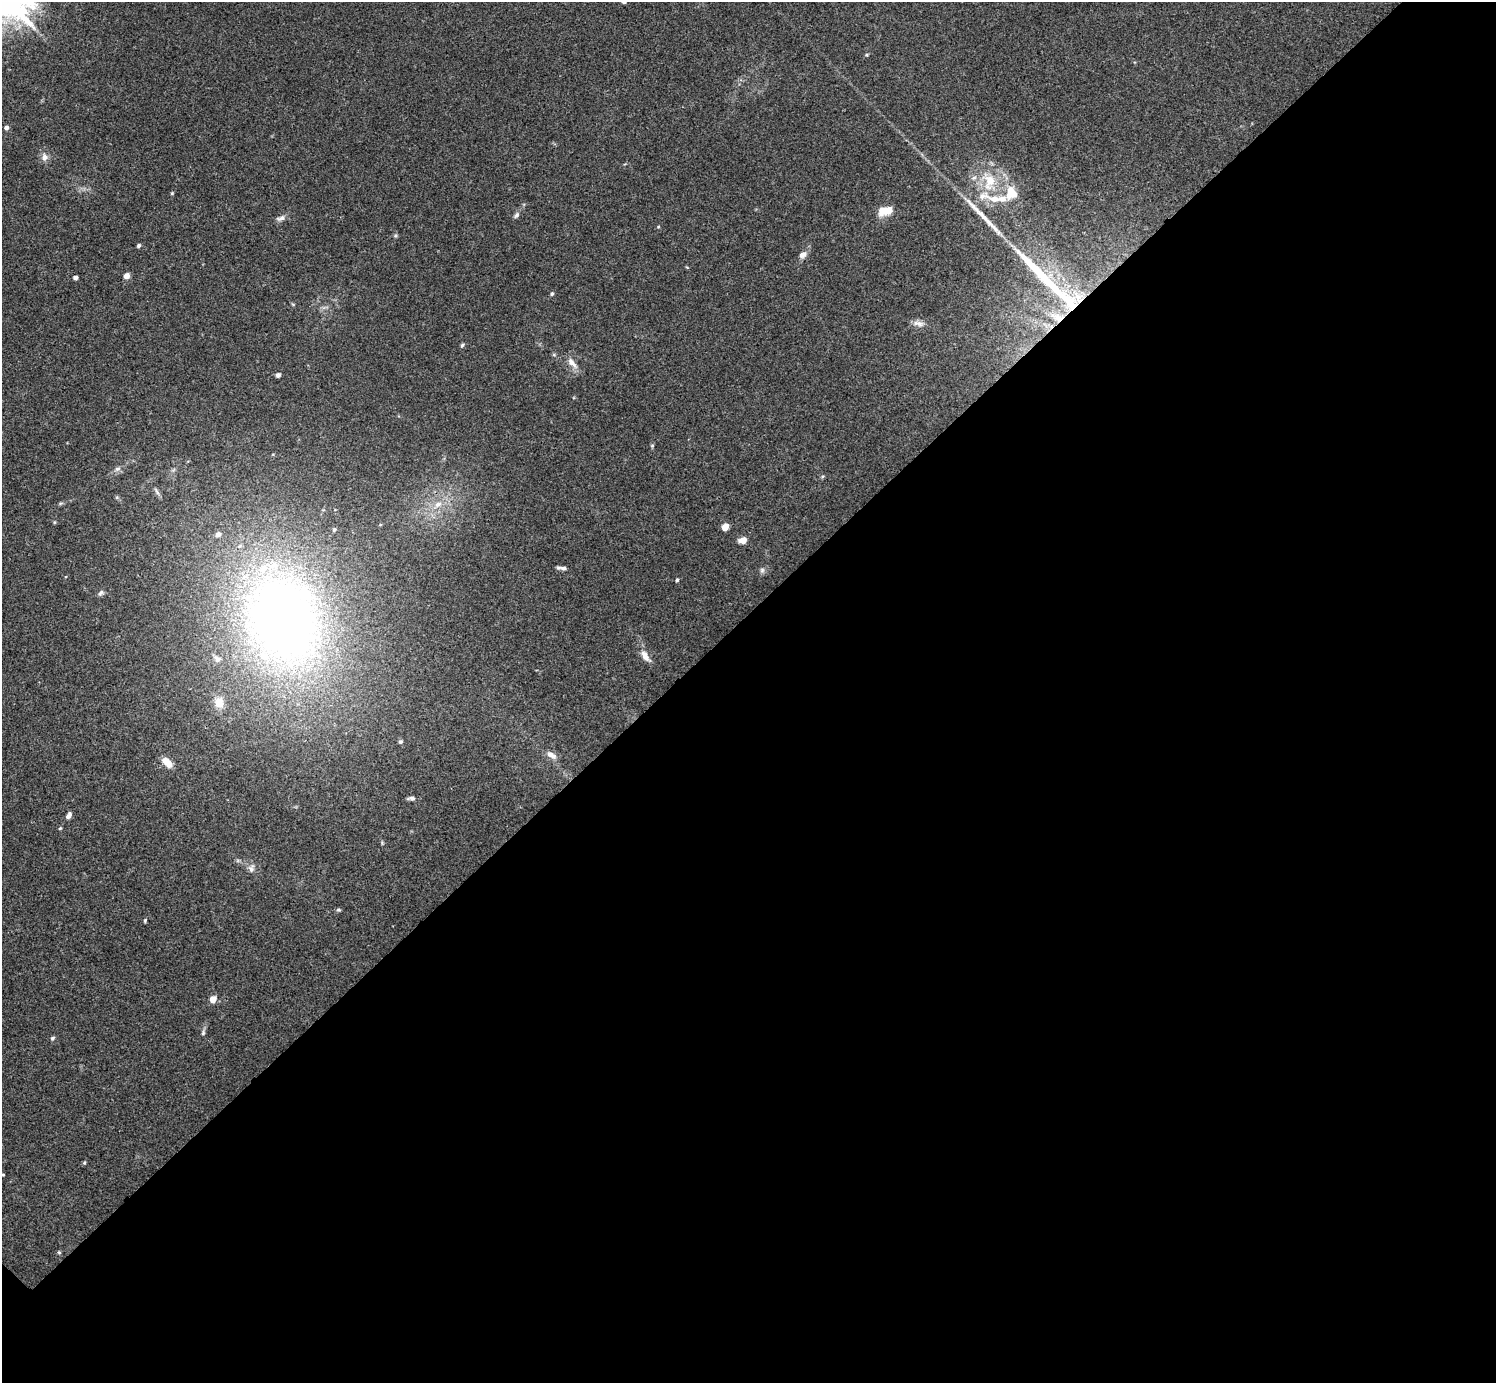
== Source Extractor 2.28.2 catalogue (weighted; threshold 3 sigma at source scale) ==
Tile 12 of 4 x 4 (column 4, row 3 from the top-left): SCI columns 4484-5977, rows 1540-2920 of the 5984 x 5984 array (HDU 1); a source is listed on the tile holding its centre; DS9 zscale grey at full resolution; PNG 1498 x 1385 px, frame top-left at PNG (2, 2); no overlay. Shown black and unused: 55% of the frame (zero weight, under 3 of 4 exposures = <1% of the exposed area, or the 3 px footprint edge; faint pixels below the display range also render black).
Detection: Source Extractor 2.28.2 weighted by HDU 2 'WHT'; one run over the whole footprint, this tile lists its part. Background 0.0342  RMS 0.0047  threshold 0.0212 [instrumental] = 3 sigma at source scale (4.5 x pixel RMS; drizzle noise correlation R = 1.50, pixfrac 1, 0.05/0.05 arcsec/px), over >= 5 px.
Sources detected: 62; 1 inside a brighter object's white glare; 2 long thin detections or spike segments (spike, bleed or trail) — not listed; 9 inside a brighter listed object's ellipse — not listed separately; the other 50 listed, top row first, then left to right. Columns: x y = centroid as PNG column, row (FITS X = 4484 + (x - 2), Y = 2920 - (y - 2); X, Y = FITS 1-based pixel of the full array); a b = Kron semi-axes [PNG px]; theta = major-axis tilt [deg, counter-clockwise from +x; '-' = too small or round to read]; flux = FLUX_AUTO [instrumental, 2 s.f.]
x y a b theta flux
867 55 5 3 - 0.46
6 127 5 4 - 1.7
44 157 11 8 89 2.5
989 181 29 18 -83 17
172 193 5 4 - 0.5
1011 193 17 16 - 10
882 211 13 10 68 5.3
516 215 9 5 53 1.2
281 218 13 6 17 2
658 227 5 3 - 0.43
138 246 5 4 - 0.82
802 255 9 7 39 2.6
126 276 5 4 - 4
75 278 4 4 - 1.7
552 294 5 4 - 0.87
1072 306 18 13 56 11
1057 317 21 10 -26 7.5
919 323 14 7 -14 2.7
462 345 5 5 - 0.7
572 363 17 8 -48 3.6
278 375 5 4 - 1.5
652 446 5 5 - 0.54
117 469 8 6 15 1.5
157 491 14 4 -58 1.4
438 504 11 7 32 3.3
725 527 5 4 - 8.6
334 530 5 4 - 0.75
742 540 8 6 10 3.9
563 568 9 6 -8 1.5
762 570 7 6 - 1.2
677 580 4 4 - 0.71
101 593 9 5 52 1.2
283 620 120 88 -64 340
645 656 18 8 -55 3.7
219 703 15 12 -81 6.1
400 742 5 4 - 0.97
551 755 15 7 -32 2.9
167 762 13 7 -44 5.3
412 798 8 5 5 1.5
69 815 9 5 57 1.8
60 828 4 4 - 0.48
251 869 10 8 74 1.9
338 910 6 4 -17 0.68
145 920 5 4 - 0.57
213 999 5 4 - 7.2
203 1033 7 4 67 0.88
52 1038 5 5 - 0.82
84 1163 5 3 - 0.53
3 1175 3 3 - 0.44
59 1252 5 5 - 0.57
Overlapping masked pixels (flux is a lower limit): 2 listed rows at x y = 1072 306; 1057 317